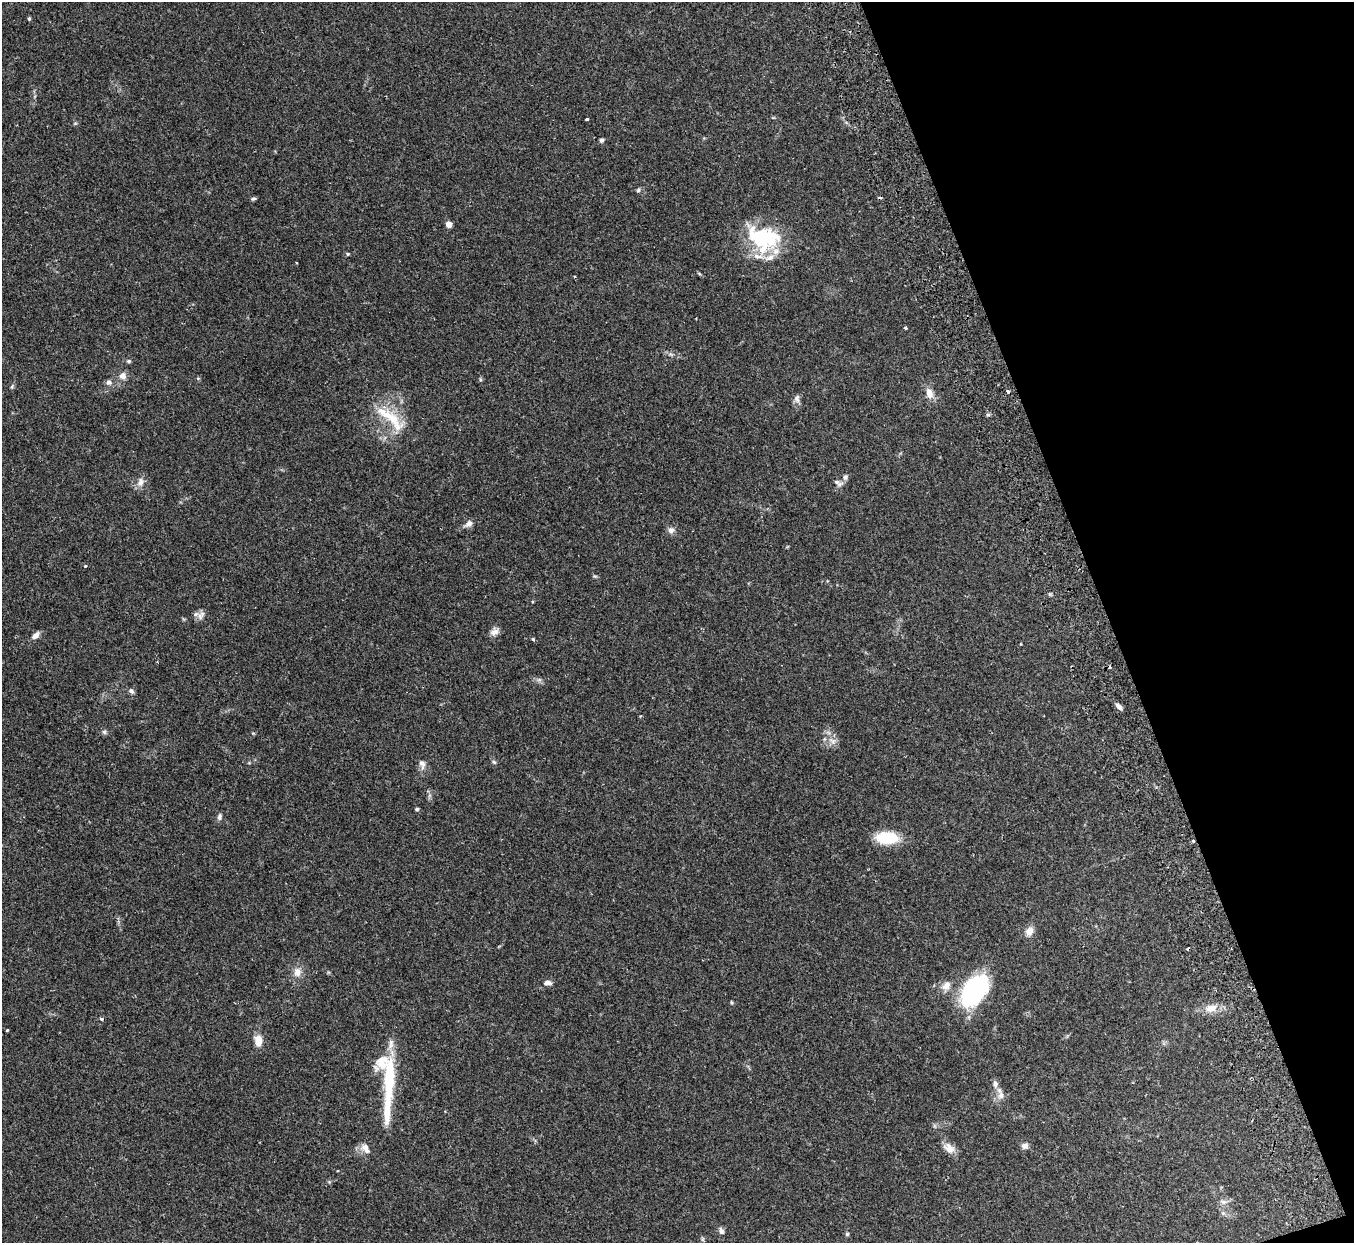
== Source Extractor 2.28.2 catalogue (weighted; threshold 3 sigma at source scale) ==
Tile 12 of 4 x 4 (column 4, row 3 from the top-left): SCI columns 4115-5466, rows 1417-2657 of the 5522 x 5441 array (HDU 1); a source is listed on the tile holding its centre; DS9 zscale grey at full resolution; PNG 1356 x 1245 px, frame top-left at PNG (2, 2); no overlay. Shown black and unused: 18% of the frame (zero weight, under 2 of 3 exposures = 3% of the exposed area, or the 3 px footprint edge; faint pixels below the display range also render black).
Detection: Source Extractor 2.28.2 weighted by HDU 2 'WHT'; one run over the whole footprint, this tile lists its part. Background 0.25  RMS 0.0083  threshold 0.0374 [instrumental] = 3 sigma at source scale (4.5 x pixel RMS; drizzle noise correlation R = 1.50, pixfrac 1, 0.05/0.05 arcsec/px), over >= 5 px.
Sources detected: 72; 2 inside a brighter object's white glare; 3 cosmic-ray / hot-pixel residue — not listed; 8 inside a brighter listed object's ellipse — not listed separately; the other 59 listed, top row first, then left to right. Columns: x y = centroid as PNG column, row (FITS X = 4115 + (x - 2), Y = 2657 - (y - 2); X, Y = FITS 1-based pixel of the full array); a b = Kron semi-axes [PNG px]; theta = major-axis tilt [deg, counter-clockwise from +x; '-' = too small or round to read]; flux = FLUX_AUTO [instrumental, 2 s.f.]
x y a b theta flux
29 19 5 4 - 1.1
587 119 3 3 - 2.2
602 140 6 4 34 1.9
638 190 6 5 - 1.3
253 199 6 4 20 1.5
449 224 4 4 - 12
759 241 37 19 -58 39
347 254 5 4 - 1.1
905 328 4 3 - 0.98
129 361 6 5 - 1.4
123 376 9 9 - 4.5
109 382 8 7 - 2.5
12 386 6 4 48 1.1
929 393 14 8 -75 7.5
797 398 11 7 90 3.4
988 415 6 4 0 1.3
393 419 44 16 -52 30
845 477 8 6 76 2.3
140 482 13 9 77 5.4
838 483 13 6 -27 2.8
469 524 9 7 35 4.4
671 530 8 7 - 3.6
85 566 3 3 - 0.93
201 615 14 8 58 4
494 632 11 9 34 4.6
35 635 9 6 46 4.8
533 639 4 3 - 1.6
539 680 7 4 18 1.6
131 691 8 6 -49 2.4
1119 707 11 5 -47 3
104 732 7 5 -46 1.7
833 741 9 8 - 4.4
494 762 7 4 -44 1.3
422 763 12 8 -50 3.9
417 809 5 4 - 1.3
219 817 9 6 73 2.3
887 838 20 11 -2 34
1193 841 4 3 - 1.3
1029 931 12 9 55 5.7
297 972 13 10 -81 6.5
547 983 9 6 -1 3.3
946 986 15 10 42 6.2
974 990 37 23 50 86
731 1002 6 3 -60 0.94
1211 1008 15 9 15 8.7
101 1019 4 4 - 1.5
7 1030 4 3 - 0.74
258 1041 11 7 -84 11
389 1081 66 13 87 48
995 1084 8 7 - 3.1
1001 1095 12 7 88 4.7
1025 1146 9 7 -2 3.4
365 1148 15 8 -61 5.7
949 1148 15 10 -38 7.2
1223 1202 10 6 -11 3
1223 1213 5 5 - 1.6
721 1231 10 6 -69 2.5
847 1234 5 5 - 1.2
703 1239 6 4 72 1.1
Overlapping masked pixels (flux is a lower limit): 1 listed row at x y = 1193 841